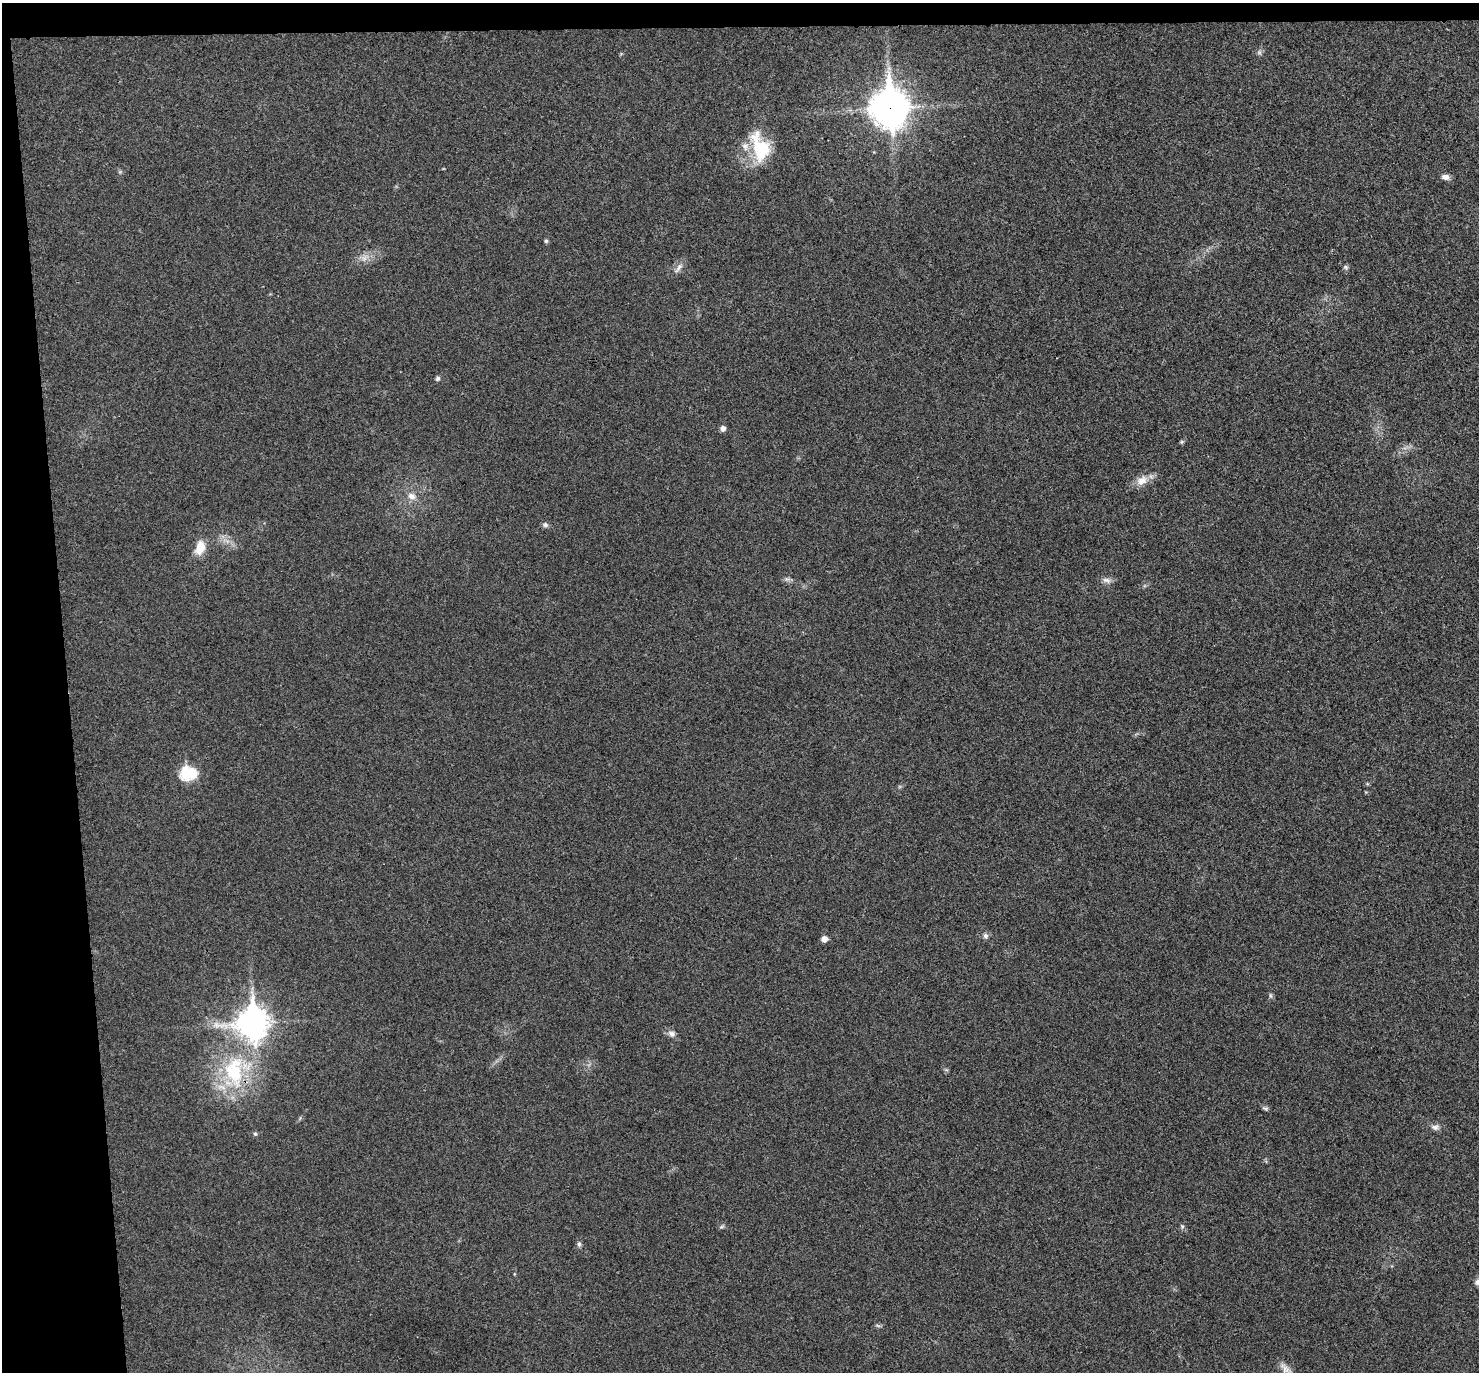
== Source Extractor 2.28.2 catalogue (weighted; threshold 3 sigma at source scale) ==
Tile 1 of 3 x 3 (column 1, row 1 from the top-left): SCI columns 56-1532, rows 2876-4245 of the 4544 x 4475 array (HDU 1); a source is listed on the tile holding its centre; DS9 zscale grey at full resolution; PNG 1481 x 1374 px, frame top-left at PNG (2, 3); no overlay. Shown black and unused: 6% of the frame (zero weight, under 3 of 4 exposures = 6% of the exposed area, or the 3 px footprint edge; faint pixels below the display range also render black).
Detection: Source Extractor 2.28.2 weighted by HDU 2 'WHT'; one run over the whole footprint, this tile lists its part. Background 0.0216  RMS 0.0058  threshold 0.0262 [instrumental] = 3 sigma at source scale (4.5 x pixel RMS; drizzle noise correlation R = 1.50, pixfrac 1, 0.05/0.05 arcsec/px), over >= 5 px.
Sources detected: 34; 1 inside a brighter listed object's ellipse — not listed separately; the other 33 listed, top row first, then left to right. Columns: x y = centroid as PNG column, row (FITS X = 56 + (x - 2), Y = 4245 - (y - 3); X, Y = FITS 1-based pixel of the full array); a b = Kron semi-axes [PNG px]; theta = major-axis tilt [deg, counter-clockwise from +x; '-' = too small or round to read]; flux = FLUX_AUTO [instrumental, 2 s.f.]
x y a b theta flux
1259 52 7 6 - 1.4
890 108 15 12 -86 1100
760 147 39 21 -71 29
1445 177 10 7 -9 2.8
546 241 5 5 - 0.93
364 258 14 8 40 4.3
1345 267 7 6 - 1.2
678 268 15 6 57 2.8
437 379 6 5 - 1.2
723 428 5 5 - 2.7
1182 442 6 5 - 0.83
1142 480 17 12 34 6.5
412 496 12 10 -41 4.8
545 525 8 7 - 1.6
200 547 16 10 74 9.9
787 579 7 6 - 1.5
1106 580 12 7 -10 2.7
186 773 9 8 - 50
985 936 8 6 -61 1.8
824 939 5 5 - 4.7
1270 996 8 4 -82 1
253 1023 12 11 - 740
672 1034 10 8 -32 2.8
234 1071 51 29 -88 57
1265 1108 9 5 -18 1.1
1435 1127 12 8 4 2.7
255 1134 5 5 - 0.98
721 1227 7 4 30 0.99
1182 1227 6 5 - 1.1
579 1244 7 6 - 1.4
1478 1282 9 7 52 2.3
878 1325 8 3 -19 0.91
1285 1368 21 8 -45 4.2
Overlapping masked pixels (flux is a lower limit): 2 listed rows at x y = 890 108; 234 1071
Isophote crosses this tile's border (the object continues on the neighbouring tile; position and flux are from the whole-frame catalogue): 1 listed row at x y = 1478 1282